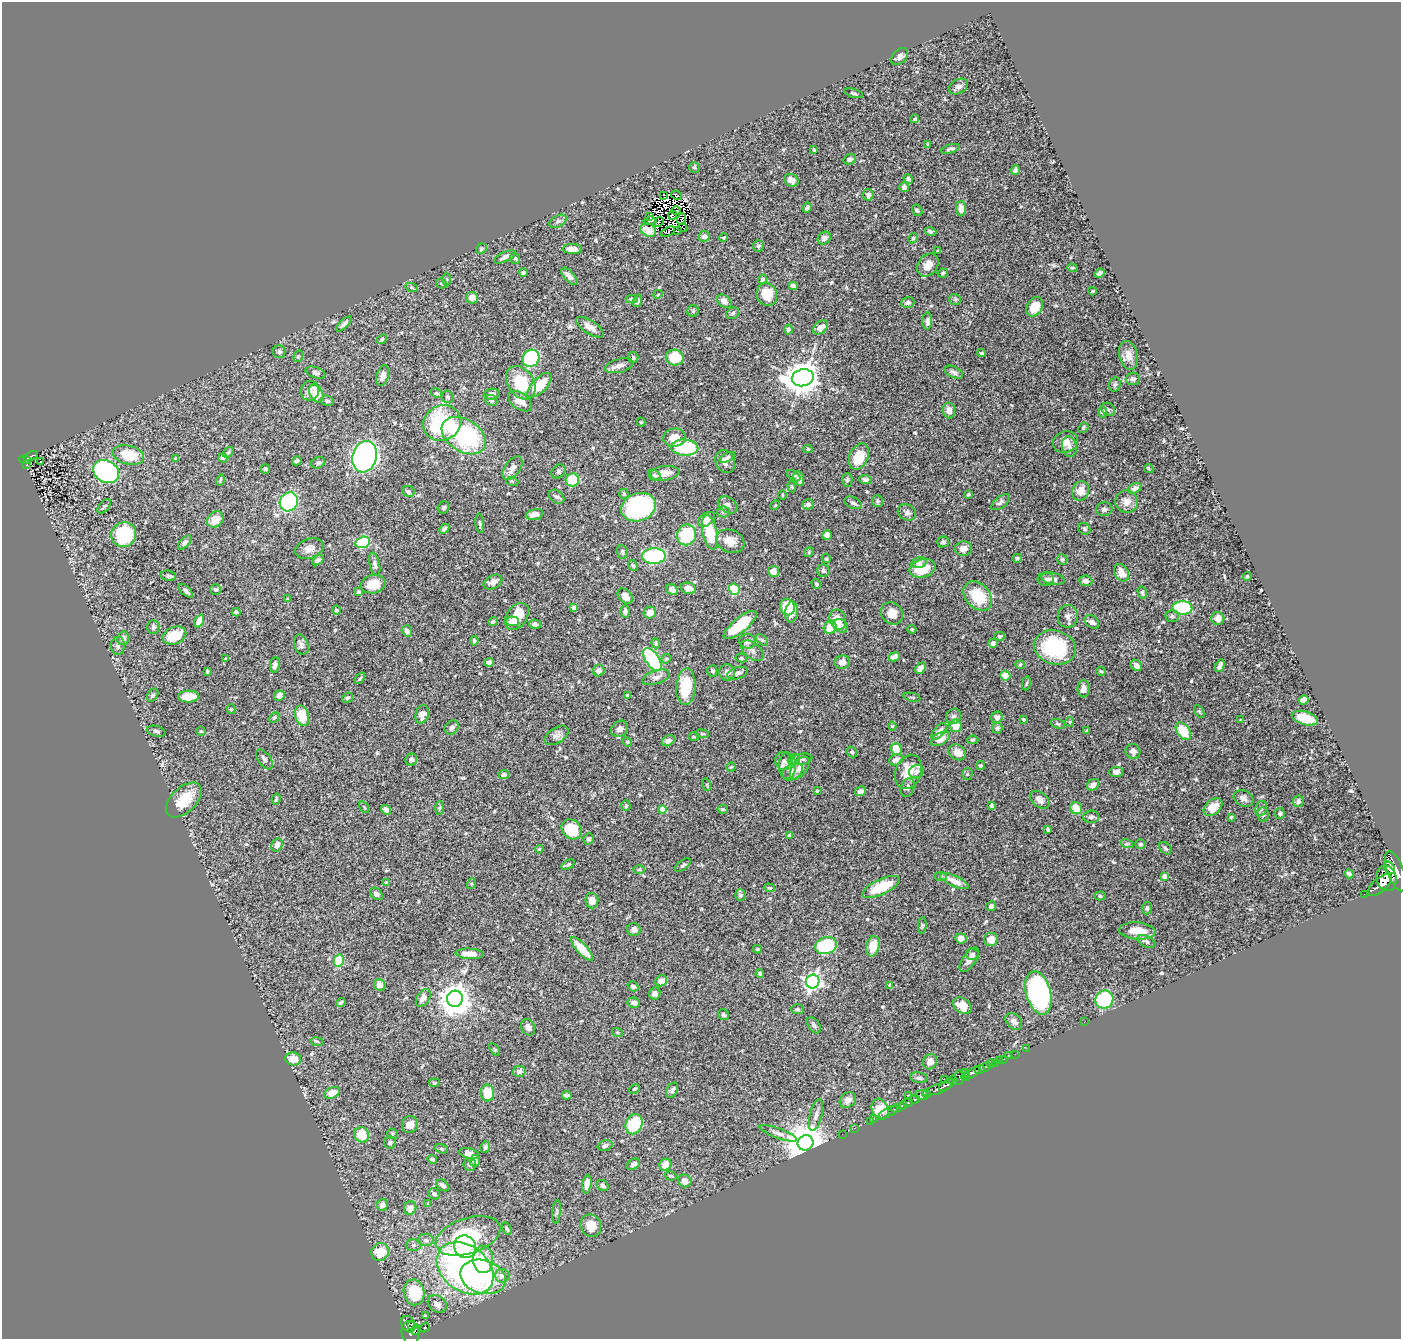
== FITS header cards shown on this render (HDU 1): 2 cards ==
NAXIS1  =                 1399
NAXIS2  =                 1337

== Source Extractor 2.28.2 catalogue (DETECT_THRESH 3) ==
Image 1399 x 1337 px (HDU 1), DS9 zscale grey, 1 PNG px = 1 image px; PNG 1403 x 1341 px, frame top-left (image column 1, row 1337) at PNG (2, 2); each listed source drawn as its Kron ellipse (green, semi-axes under 4 px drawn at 4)
Background 0.466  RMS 0.022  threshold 0.0672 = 3 sigma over >= 5 px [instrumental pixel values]
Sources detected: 570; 5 with non-positive FLUX_AUTO (blend fragments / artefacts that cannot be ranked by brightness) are neither listed nor drawn; of the other 565, the 500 brightest by FLUX_AUTO listed and drawn (65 fainter detections omitted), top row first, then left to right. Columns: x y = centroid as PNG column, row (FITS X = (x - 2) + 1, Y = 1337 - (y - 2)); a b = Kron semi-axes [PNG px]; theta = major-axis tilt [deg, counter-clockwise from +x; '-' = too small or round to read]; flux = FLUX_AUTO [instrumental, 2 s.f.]
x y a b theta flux
900 57 10 6 47 8.5
958 86 10 7 30 7.2
853 93 10 4 -14 2.8
915 119 4 4 - 2.1
928 144 3 3 - 1.7
951 149 9 4 16 3.5
814 150 4 3 - 2
850 159 6 5 - 5.5
694 167 5 5 - 2.4
1015 170 5 4 - 3.7
908 179 5 4 - 2.7
791 180 7 6 - 7.9
904 187 5 4 - 4.5
664 195 3 3 - 570
676 195 6 3 -28 3
868 195 6 5 - 5.3
807 208 5 4 - 5.2
961 209 7 5 -89 10
917 210 6 5 - 2.4
676 211 5 3 - 1.9
673 215 4 3 - 1.7
650 216 3 2 - 3
682 219 6 2 71 2
558 221 9 5 29 4.6
650 221 6 3 6 17
659 222 5 2 - 3.1
683 228 5 2 - 2.1
648 230 8 6 -29 8.8
678 231 3 2 - 2.2
930 231 6 4 -13 2.7
668 232 7 3 24 3.7
704 236 5 5 - 7.1
724 238 4 4 - 1.9
824 238 7 6 - 6.6
913 238 5 4 - 1.8
758 246 6 5 - 3.1
481 248 6 4 36 1.9
572 249 9 5 -3 14
938 251 3 3 - 2
505 257 11 4 26 6.6
515 258 6 4 -53 2.2
928 265 12 9 53 16
1072 268 5 4 - 2.1
523 273 4 4 - 4.9
943 273 5 4 - 2.4
1100 273 5 4 - 4.7
569 276 11 5 -48 8.3
762 279 5 4 - 4.8
446 280 7 3 -90 1.8
441 283 5 5 - 2.6
793 286 4 4 - 7.4
412 287 6 4 -21 2.1
1092 291 4 2 - 1.8
658 294 5 4 - 1.8
767 295 12 10 -69 29
472 298 6 5 - 13
632 299 6 4 -1 3.1
955 299 6 5 - 2.3
638 301 6 4 69 3.7
724 301 8 5 -37 6.3
908 302 6 5 - 4
1035 307 10 7 62 28
693 311 6 5 - 2.4
733 313 7 5 32 3.4
927 321 8 5 88 6.8
344 324 10 4 42 4.8
590 327 16 6 -33 12
820 327 8 5 42 10
788 329 5 4 - 2.6
382 339 5 4 - 2.1
279 352 6 6 - 4.2
982 353 4 3 - 1.8
1128 355 14 9 -76 13
298 356 6 4 69 2
633 357 5 5 - 3.3
531 358 9 8 - 100
675 358 9 8 - 41
619 366 14 7 14 8.4
954 372 10 5 -26 4.8
316 373 10 5 -18 3.5
383 375 11 6 74 8
803 378 11 8 13 2600
1133 379 7 6 - 4.6
521 383 18 13 -56 59
540 385 15 7 45 35
1115 385 7 5 69 2.5
310 391 10 9 - 8.2
316 393 9 6 -61 26
436 393 6 4 -26 2
492 394 8 5 9 5.8
447 397 6 6 - 3.5
491 400 6 5 - 3.4
327 401 6 5 - 3.3
520 401 14 8 -35 15
1108 409 7 6 - 3.4
949 410 8 6 -84 9.5
1103 412 5 4 - 3.9
641 422 4 4 - 1.6
442 423 19 17 30 130
1083 428 6 4 48 2.8
464 436 24 16 -32 150
675 438 11 9 8 19
1065 442 12 10 21 13
1069 447 10 7 -78 6.7
685 448 13 8 -4 120
808 449 4 4 - 2.1
228 452 6 4 49 2.3
128 455 16 9 -13 50
31 456 8 3 24 36
365 457 16 12 73 550
727 457 8 4 27 2.8
859 457 14 9 66 31
223 458 4 3 - 1.7
175 459 3 3 - 1.9
25 460 6 4 -8 54
297 461 5 3 - 4.5
41 462 3 2 - 3.7
725 462 12 9 -67 8
318 463 7 5 24 3.1
26 465 3 2 - 4.3
512 468 13 7 53 9.3
1149 468 5 4 - 1.9
265 469 5 4 - 3.8
558 471 8 6 48 3.7
106 472 14 10 -30 450
665 473 15 7 6 14
654 475 7 5 -32 3.7
794 476 7 4 -35 3
799 479 8 5 -70 5.8
866 479 6 4 -6 4.7
220 480 5 2 - 1.8
572 480 7 6 - 66
847 480 7 5 90 3.5
512 481 6 4 -19 1.7
792 487 6 4 -70 1.8
1135 488 7 5 30 6.3
408 491 6 5 - 3
1081 491 10 8 65 15
624 494 5 4 - 2.4
968 494 3 3 - 1.9
782 495 5 3 - 1.6
556 497 8 6 -36 4.2
878 501 6 5 - 2.4
1127 501 11 11 - 11
289 502 10 8 54 160
1001 502 11 5 38 4.6
853 503 9 5 -25 4.2
808 504 5 5 - 3.9
728 505 10 7 -34 6.9
775 505 5 4 - 1.7
104 506 8 4 47 3.1
444 507 6 5 - 2.9
638 507 18 14 20 210
1104 509 8 7 - 4.4
723 512 6 5 - 3
907 512 9 8 - 4.9
534 514 9 5 14 11
215 519 9 7 41 16
706 519 9 6 37 15
480 523 9 3 -83 2.5
444 529 6 4 45 3.4
1084 529 6 5 - 3.3
710 532 17 7 -78 58
124 535 13 12 - 130
686 535 10 9 - 74
827 535 5 5 - 11
730 541 15 11 -21 17
185 542 8 4 45 4.2
363 542 7 5 15 86
943 542 6 5 - 3.7
309 549 14 9 19 10
963 549 8 7 - 9.6
622 552 7 5 -72 3.3
809 552 5 4 - 1.9
654 556 12 8 1 120
826 558 5 4 - 2.3
1017 558 5 4 - 3
1062 559 5 5 - 2.6
318 560 6 4 35 5.5
919 562 8 5 14 5.6
375 564 12 5 -77 4.6
633 565 6 4 -65 2.3
922 568 13 9 15 35
773 571 5 5 - 16
823 571 6 6 - 3.8
1121 573 9 6 -60 16
168 576 7 5 -7 2.8
1247 576 4 3 - 1.7
1046 579 8 7 - 4.5
1053 579 12 6 -10 6.6
1086 581 6 5 - 6.5
493 582 10 6 27 6.9
373 584 12 9 12 27
816 584 5 4 - 2.4
688 588 7 5 -13 13
216 589 5 5 - 3.2
734 589 6 5 - 58
672 590 6 5 - 7.8
186 591 9 4 -43 4.4
359 592 3 3 - 2.1
1142 592 6 4 -76 2.6
625 596 9 6 -46 9.8
978 596 16 12 -49 53
288 599 4 4 - 1.6
787 607 8 7 - 55
574 608 4 4 - 6.3
1182 608 10 6 -2 150
336 610 4 3 - 3.4
625 611 6 4 88 4
236 612 4 4 - 3.4
792 612 10 6 82 12
650 613 6 6 - 14
892 613 12 10 -47 15
517 616 15 10 56 38
1068 616 11 10 - 7
1172 616 7 5 1 3.5
1218 618 6 6 - 9.5
838 619 10 8 -68 22
199 621 6 4 62 13
493 621 5 4 - 2.5
512 621 7 4 -2 15
1092 622 8 5 -38 7.2
535 624 6 4 -16 3.7
740 625 20 7 39 54
840 626 8 6 -33 12
153 627 7 6 - 3.1
830 627 7 6 - 28
912 629 4 3 - 1.7
407 631 6 5 - 5.8
174 635 12 8 22 32
1000 636 5 4 - 2.6
123 638 7 5 78 7.7
762 640 7 4 -44 2.9
474 641 4 3 - 3.3
747 641 8 7 - 5.8
656 643 5 4 - 2.1
993 643 5 4 - 5.9
301 645 10 7 -70 5.9
118 646 9 7 87 4.2
1055 647 21 17 -17 100
752 651 13 7 -38 7.2
894 657 6 4 25 7.6
226 658 3 3 - 1.9
741 658 6 4 -10 2
652 659 13 6 -56 130
666 659 5 4 - 1.7
489 662 5 4 - 7.4
842 662 8 6 19 10
275 665 8 5 84 4.7
1020 665 4 4 - 1.7
1136 665 6 5 - 7.9
1220 666 7 4 64 6.2
920 668 6 4 50 12
599 670 6 5 - 8.1
207 671 3 3 - 2
712 671 5 5 - 2.9
1101 671 5 3 - 1.7
727 673 8 8 - 8.8
737 673 11 6 16 6.3
1005 676 5 5 - 19
656 677 14 6 17 8
360 678 6 3 53 1.8
1026 683 7 3 80 2
686 687 18 9 86 49
1083 689 8 6 90 8.2
153 695 7 5 56 3.9
627 695 4 3 - 1.7
279 696 5 5 - 12
188 697 10 6 2 24
912 697 8 2 -11 1.7
348 698 6 4 31 3
1304 700 5 4 - 10
231 709 5 4 - 2
1199 711 7 4 -58 2
422 714 9 6 74 9.2
302 716 10 7 -77 33
953 716 8 7 - 4.7
274 717 6 4 46 2.4
997 717 6 5 - 6.3
1305 718 13 6 -16 32
1023 719 3 3 - 1.9
1241 720 3 3 - 1.7
1070 722 5 4 - 1.8
1058 724 7 4 -18 2.5
892 726 4 4 - 1.9
955 726 6 6 - 17
452 727 8 6 45 4
997 728 5 5 - 4.6
620 729 9 7 37 6.8
156 731 9 5 -16 3.9
201 731 4 4 - 2
939 731 10 5 50 8.7
1087 731 4 3 - 2.5
1183 731 10 6 -55 41
702 734 7 3 -9 2
557 735 13 7 33 6.9
694 737 6 3 1 1.7
940 739 10 6 31 15
973 740 5 4 - 2.2
668 741 7 5 34 5
627 742 5 4 - 1.9
896 749 6 5 - 20
1133 751 7 7 - 6.4
852 752 6 4 -50 2.9
957 752 9 7 -33 13
264 759 11 6 -54 6.8
802 759 11 5 12 4.2
411 760 6 5 - 5
794 760 6 6 - 3.7
896 760 7 5 26 9.5
784 761 9 8 - 5.8
981 765 4 4 - 2.3
787 766 13 8 90 9.4
731 767 4 4 - 1.9
800 768 13 7 53 10
793 772 11 8 33 8
908 772 18 13 69 32
916 772 7 6 - 4.2
1116 772 7 5 2 6.9
504 774 5 4 - 5
967 774 5 5 - 2.3
707 785 6 4 -73 1.8
1093 785 7 5 39 6.3
908 788 9 6 71 5
817 791 3 3 - 1.8
860 791 5 4 - 5.6
1244 798 10 7 -28 7.6
276 799 5 3 - 1.9
184 800 22 12 44 37
1040 800 11 7 -36 8.1
1298 801 6 5 - 4.9
626 806 5 4 - 2.5
992 806 4 4 - 4.1
364 807 6 3 -55 1.9
1213 807 11 7 41 19
440 808 7 4 88 2.5
1076 808 6 5 - 20
1261 808 8 5 69 3.6
723 809 5 3 - 2.4
386 810 5 4 - 6.9
663 810 4 4 - 33
1280 813 5 5 - 3.9
1263 814 7 6 - 4.2
1091 817 8 6 3 4.7
1231 817 4 3 - 2.1
572 829 11 9 -42 48
1048 830 4 4 - 3
790 835 4 3 - 6.5
589 839 6 5 - 3.1
1127 844 6 4 -17 2.5
1140 844 5 5 - 3.9
277 845 7 5 64 7
1165 848 7 5 -45 2.8
539 849 4 3 - 1.6
568 864 7 4 35 2.3
683 865 9 4 40 2.9
1390 868 6 5 - 390
639 869 6 4 1 1.9
1396 871 21 8 -69 1800
1349 874 4 4 - 3.8
941 876 6 3 -2 2
1164 877 4 4 - 19
1387 878 13 10 -76 1800
954 881 16 5 -25 18
387 882 4 4 - 3.1
471 884 5 3 - 1.8
1380 885 15 7 41 1100
881 887 20 7 25 47
769 888 5 4 - 1.8
376 894 7 5 -39 4.6
1364 894 2 2 - 3.1
740 895 6 5 - 3.7
1100 896 5 4 - 2.5
592 900 8 6 -88 11
991 906 5 4 - 4.6
1147 908 6 5 - 4.2
922 925 8 3 85 2.1
634 930 7 6 - 6.2
1137 931 18 8 -4 25
961 938 5 5 - 11
991 939 7 6 - 13
1146 941 10 5 -26 4.7
826 946 11 8 16 110
873 946 10 6 78 25
582 949 15 5 -48 32
757 949 4 3 - 2.2
470 954 14 5 -4 18
972 954 6 5 - 3.8
969 960 14 6 56 11
339 961 6 5 - 51
760 974 4 4 - 3.7
661 981 6 5 - 11
813 981 7 6 - 510
380 985 6 5 - 11
890 985 4 3 - 5.3
633 986 6 4 -34 5.2
655 993 6 5 - 6.8
1038 993 22 12 -75 340
423 998 10 6 56 10
455 999 8 8 - 2500
1104 1000 9 8 - 97
341 1002 5 3 - 3
634 1003 6 5 - 6.8
962 1006 10 7 -33 22
797 1009 6 5 - 2.8
723 1015 6 5 - 3.6
1014 1021 9 7 -45 7.1
1084 1022 2 2 - 140
814 1025 9 5 -53 4.5
528 1027 8 6 -64 7.1
617 1032 5 3 - 1.8
317 1041 6 3 -10 1.9
494 1049 7 3 -52 1.9
1026 1049 2 2 - 6.1
1015 1054 2 2 - 6.4
1009 1056 2 2 - 7.6
293 1059 8 6 -11 18
1004 1059 3 2 - 9.5
1000 1061 2 2 - 6.1
930 1062 8 6 62 9.8
995 1063 2 2 - 7.1
991 1064 4 3 - 48
985 1067 6 3 26 150
980 1070 5 4 - 200
519 1071 6 5 - 5.2
966 1072 3 2 - 19
972 1073 9 4 33 360
959 1077 7 4 -89 120
965 1077 4 3 - 110
919 1078 9 5 -10 3.9
944 1079 2 2 - 12
953 1080 5 3 - 110
434 1083 5 3 - 1.9
946 1085 8 4 33 180
635 1089 6 3 26 2
937 1089 15 5 17 420
672 1090 8 5 61 5.3
332 1093 8 5 25 16
487 1093 8 6 -87 31
926 1094 4 3 - 120
567 1095 5 4 - 6.6
909 1095 3 2 - 6
921 1095 6 5 - 470
915 1099 5 3 - 210
848 1100 9 7 39 8.9
908 1103 5 3 - 240
902 1105 5 3 - 230
896 1108 5 3 - 110
880 1109 11 8 -70 33
888 1112 11 2 27 86
816 1115 16 6 76 7.9
874 1119 2 2 - 10
870 1121 3 2 - 5.1
410 1124 8 8 - 12
634 1124 10 8 68 62
854 1128 3 2 - 2.4
778 1133 20 5 -20 7.4
392 1134 5 5 - 2.2
842 1134 2 2 - 5.1
362 1135 8 7 - 30
390 1143 6 6 - 3.5
806 1143 8 7 - 4700
605 1146 8 5 18 4.2
485 1147 6 4 64 3.7
441 1149 7 4 -19 1.9
469 1153 10 5 -15 7
432 1159 5 4 - 2.7
475 1161 6 5 - 6.7
633 1164 7 5 35 5.8
470 1165 6 6 - 3.4
665 1165 6 5 - 21
671 1176 6 4 -15 2
685 1181 7 6 - 12
587 1184 9 4 82 11
443 1185 7 5 -43 5
602 1185 6 5 - 4.6
434 1194 6 5 - 4.2
428 1204 4 4 - 1.7
382 1205 6 5 - 9.6
410 1208 7 6 - 14
557 1212 11 4 85 3.4
591 1226 11 10 - 24
507 1229 6 4 -63 3.2
468 1236 33 17 18 150
426 1240 8 6 0 5.5
413 1245 7 6 - 4.3
465 1247 11 10 - 30
380 1252 9 8 - 34
483 1259 13 10 -89 61
465 1268 31 22 -37 540
502 1276 7 7 - 9.2
483 1277 23 16 -17 110
414 1292 13 10 -81 78
437 1304 10 8 -36 11
425 1316 4 3 - 2.2
408 1324 9 6 -60 260
412 1325 4 3 - 84
425 1328 5 4 - 94
416 1330 5 4 - 110
410 1333 12 8 -77 320
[65 fainter detections neither listed nor drawn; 5 non-positive-flux detections neither listed nor drawn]